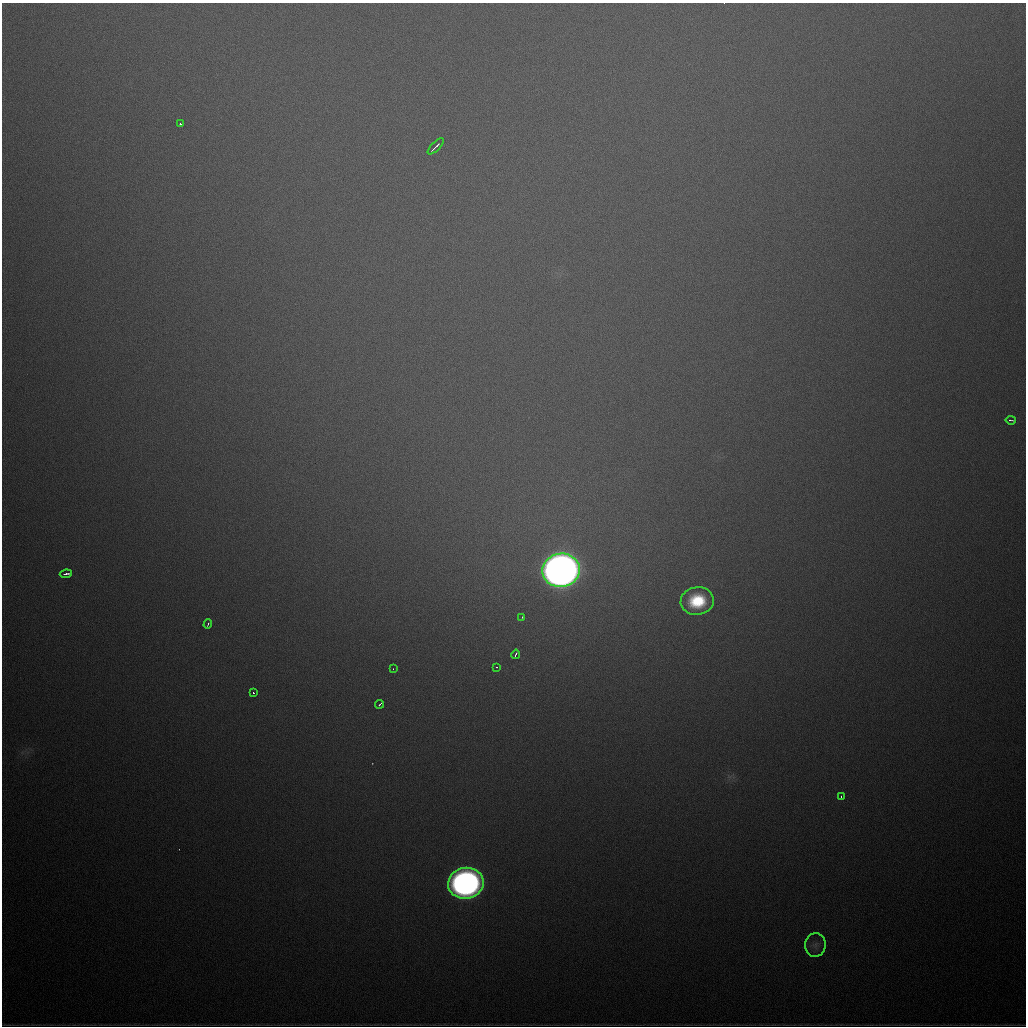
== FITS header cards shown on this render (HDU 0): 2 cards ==
NAXIS1  =                 1024
NAXIS2  =                 1024

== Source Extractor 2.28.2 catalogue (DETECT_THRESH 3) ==
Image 1024 x 1024 px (HDU 0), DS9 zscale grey, 1 PNG px = 1 image px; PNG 1028 x 1028 px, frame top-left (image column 1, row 1024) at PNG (2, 3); each listed source drawn as its Kron ellipse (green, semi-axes under 4 px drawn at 4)
Background 862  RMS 24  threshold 73.5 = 3 sigma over >= 5 px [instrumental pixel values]
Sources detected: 16; all 16 listed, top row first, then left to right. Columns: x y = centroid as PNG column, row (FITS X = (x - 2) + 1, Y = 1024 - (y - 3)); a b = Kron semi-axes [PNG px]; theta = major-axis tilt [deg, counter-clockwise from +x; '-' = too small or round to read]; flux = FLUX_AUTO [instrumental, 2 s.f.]
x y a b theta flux
180 124 3 3 - 5.5e+03
436 146 10 2 44 7.0e+03
1011 420 5 3 - 2.6e+03
561 570 19 16 9 3.4e+06
66 574 6 3 8 6.3e+03
697 601 16 14 8 8.4e+04
522 617 3 2 - 1.5e+03
208 624 5 2 - 2.5e+03
516 654 5 2 - 3.4e+03
497 667 3 2 - 2.2e+03
393 669 3 2 - 2.0e+03
253 693 3 2 - 1.9e+03
380 704 4 2 - 4.7e+03
841 797 4 2 - 2.6e+03
466 883 18 15 9 1.1e+06
815 945 12 10 82 1.0e+04